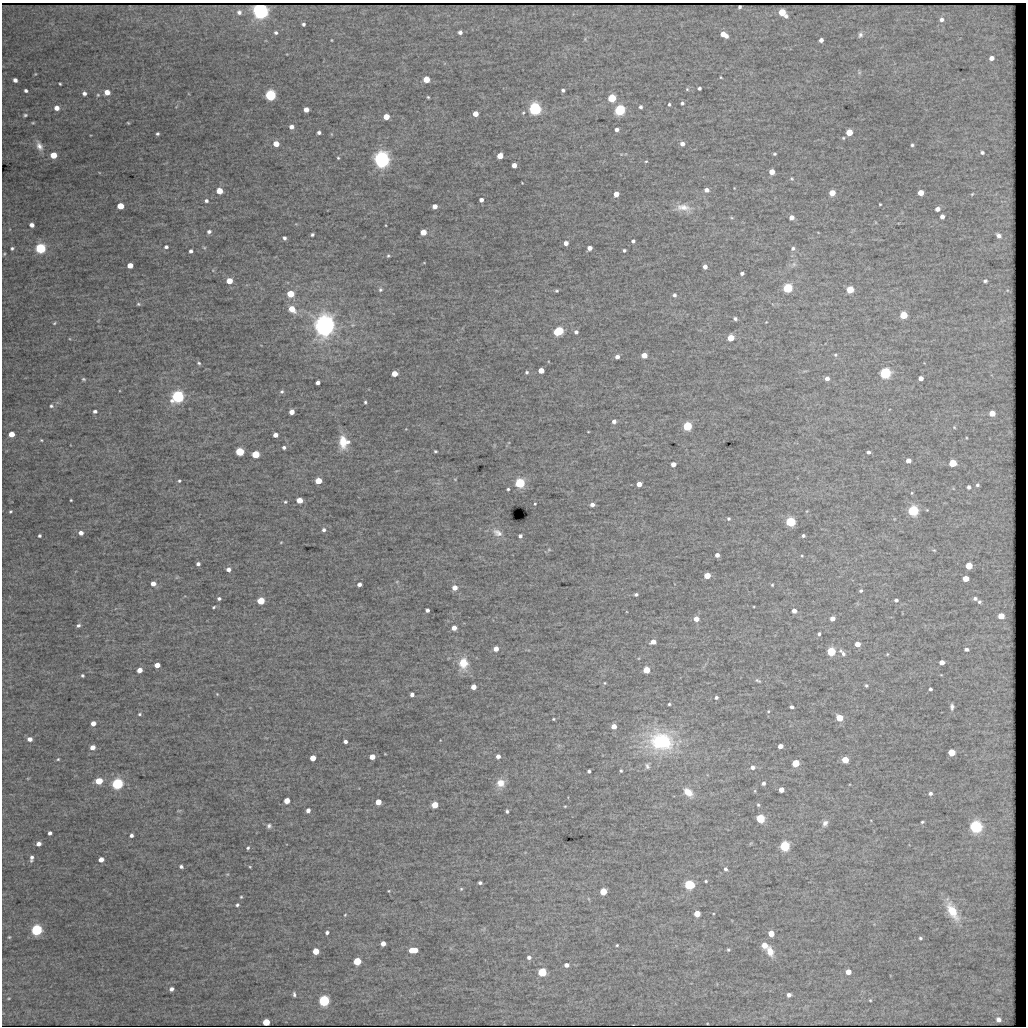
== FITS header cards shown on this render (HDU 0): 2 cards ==
NAXIS1  =                 1024 / length of data axis 1
NAXIS2  =                 1024 / length of data axis 2

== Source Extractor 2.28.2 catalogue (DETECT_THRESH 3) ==
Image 1024 x 1024 px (HDU 0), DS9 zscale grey, 1 PNG px = 1 image px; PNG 1028 x 1028 px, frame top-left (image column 1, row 1024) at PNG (2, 3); no overlay
Background 1020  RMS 3.5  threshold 10.5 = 3 sigma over >= 5 px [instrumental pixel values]
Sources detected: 320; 1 with non-positive FLUX_AUTO (blend fragments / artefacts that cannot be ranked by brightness) is not listed; the other 319 listed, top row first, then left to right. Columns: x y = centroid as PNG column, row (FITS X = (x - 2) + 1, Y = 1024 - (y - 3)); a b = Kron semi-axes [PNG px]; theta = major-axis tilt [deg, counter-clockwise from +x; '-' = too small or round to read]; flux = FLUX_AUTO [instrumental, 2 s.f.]
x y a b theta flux
260 11 5 5 - 240000
239 12 7 6 - 800
782 13 7 5 -44 6300
942 19 6 6 - 810
303 24 4 4 - 460
460 32 4 4 - 680
276 33 4 4 - 420
724 34 8 4 -32 2600
860 35 7 6 - 620
331 40 3 2 - 150
821 40 4 4 - 1100
991 58 4 4 - 1200
35 74 5 3 - 170
721 77 3 2 - 200
426 79 5 4 - 5300
15 80 4 4 - 780
60 84 3 2 - 250
699 88 3 3 - 470
687 89 5 4 - 300
563 90 4 3 - 540
26 91 4 3 - 490
107 92 5 4 - 2400
84 93 4 4 - 690
98 95 5 4 - 260
270 95 5 5 - 50000
428 97 3 3 - 230
612 98 5 5 - 14000
682 103 4 4 - 410
669 104 4 3 - 380
640 107 4 3 - 540
57 108 5 4 - 1600
535 109 5 5 - 91000
306 110 4 4 - 2000
620 110 5 5 - 47000
475 114 4 4 - 2700
25 115 4 3 - 360
386 117 4 4 - 3800
33 123 5 3 - 250
128 123 3 2 - 200
291 127 4 4 - 1200
617 130 4 4 - 730
849 132 5 4 - 5300
319 133 4 3 - 630
157 134 3 3 - 400
843 138 4 3 - 240
276 144 4 4 - 3400
682 144 5 5 - 1100
912 145 3 3 - 360
39 146 13 8 -66 1500
982 152 4 3 - 450
775 154 4 3 - 290
53 155 5 4 - 4800
500 156 4 4 - 3800
338 158 3 3 - 220
381 160 5 5 - 220000
646 161 4 4 - 240
514 165 4 4 - 1700
772 172 4 4 - 2900
792 178 5 4 - 270
707 190 6 5 - 1200
219 191 5 4 - 4400
832 193 5 4 - 4200
921 193 5 4 - 3000
616 194 4 4 - 2700
972 194 5 3 - 190
481 200 4 4 - 1100
206 201 6 5 - 630
880 204 3 2 - 210
120 206 5 4 - 5900
435 206 4 4 - 1600
683 207 25 10 -4 3000
937 209 4 4 - 1200
942 216 4 4 - 1000
791 217 4 4 - 1500
732 218 7 3 -19 280
32 225 4 4 - 1100
209 232 5 5 - 750
423 232 4 4 - 4200
312 235 3 3 - 390
999 235 6 5 - 960
284 238 4 3 - 520
633 241 4 4 - 580
566 243 4 4 - 1500
166 247 4 4 - 580
12 248 4 3 - 390
40 248 5 5 - 38000
590 248 4 4 - 1400
793 248 6 5 - 560
624 250 3 3 - 400
191 251 4 3 - 630
4 254 4 4 - 240
388 256 5 5 - 320
424 263 5 3 - 170
794 264 7 6 - 630
130 265 4 4 - 2800
705 267 4 4 - 1300
742 273 4 3 - 590
229 281 4 4 - 4800
985 281 5 4 - 430
788 288 5 5 - 31000
380 290 6 5 - 470
850 290 5 4 - 8700
557 291 5 4 - 310
290 294 5 4 - 7100
674 295 5 5 - 550
138 304 5 4 - 280
292 309 6 5 - 4700
903 315 5 5 - 9300
735 319 4 3 - 510
766 322 3 3 - 140
54 323 5 4 - 260
352 325 6 4 71 310
324 326 6 6 - 450000
559 331 6 5 - 23000
576 332 4 4 - 640
731 338 5 4 - 6100
644 355 4 4 - 3400
835 355 5 4 - 300
617 357 4 4 - 1000
199 363 5 4 - 330
541 370 4 4 - 3900
527 372 4 4 - 360
885 373 5 5 - 50000
394 374 4 4 - 3700
827 378 4 4 - 1100
921 378 4 4 - 1400
83 379 5 4 - 330
318 383 4 4 - 980
282 391 5 5 - 400
178 397 5 5 - 79000
365 402 4 3 - 340
51 406 6 5 - 480
95 411 4 3 - 620
292 412 4 4 - 2400
992 413 5 4 - 3200
614 421 4 4 - 790
687 426 5 5 - 24000
954 427 4 3 - 220
588 432 3 2 - 140
11 434 5 4 - 3100
275 435 4 4 - 1500
41 440 5 4 - 250
343 442 16 9 -85 4400
348 442 6 5 - 730
284 447 4 4 - 540
435 451 3 3 - 300
240 452 5 4 - 20000
868 452 4 3 - 610
255 454 5 4 - 13000
908 461 4 4 - 1600
953 463 5 4 - 9800
673 464 4 4 - 1900
179 481 4 3 - 300
318 481 5 4 - 6600
520 483 5 5 - 36000
639 484 4 4 - 2300
977 485 4 4 - 390
969 487 4 4 - 570
508 489 3 3 - 340
912 493 4 4 - 250
71 500 3 2 - 230
299 500 4 4 - 4500
285 502 4 4 - 290
535 504 4 3 - 210
592 505 4 4 - 950
927 510 4 4 - 180
10 511 5 4 - 340
913 511 5 5 - 41000
729 519 4 4 - 380
790 522 5 5 - 30000
324 530 5 5 - 650
81 533 5 5 - 1200
497 533 16 9 -28 2000
39 536 4 4 - 430
520 536 5 4 - 610
803 536 4 3 - 460
281 542 5 3 - 190
549 550 6 4 -1 310
934 550 5 4 - 250
717 555 4 4 - 1200
802 556 4 3 - 220
198 564 4 4 - 680
969 566 5 4 - 6500
228 570 5 4 - 1100
707 576 4 4 - 5100
966 579 5 4 - 4600
153 584 4 4 - 1900
359 584 4 4 - 940
772 585 4 3 - 250
455 588 5 5 - 2100
861 591 4 4 - 450
636 594 4 3 - 470
975 598 4 4 - 590
219 599 4 4 - 570
896 600 4 3 - 500
261 601 5 4 - 8800
979 602 4 3 - 360
214 607 5 3 - 300
427 610 4 4 - 720
794 611 5 4 - 1300
1001 616 5 4 - 3700
696 619 4 4 - 2500
832 619 4 4 - 1500
78 625 5 4 - 610
454 628 4 4 - 2000
819 634 4 3 - 430
653 642 5 4 - 1900
857 644 4 4 - 2300
496 649 4 4 - 2100
966 649 4 3 - 570
831 651 5 5 - 19000
842 653 12 5 -48 930
887 654 5 4 - 220
942 662 4 4 - 1800
463 663 14 11 -90 4600
157 665 4 4 - 2800
140 670 4 4 - 2100
646 670 5 4 - 6500
82 675 4 4 - 370
758 680 6 3 -24 320
604 683 4 3 - 210
866 685 3 3 - 300
473 687 4 4 - 2400
930 689 3 3 - 450
217 694 4 3 - 210
412 694 4 4 - 940
716 697 3 3 - 480
669 704 3 3 - 280
792 707 4 3 - 590
952 707 6 4 -87 560
768 711 3 3 - 190
140 714 5 4 - 350
839 718 5 4 - 6500
553 719 3 3 - 230
93 723 4 4 - 1800
614 726 4 4 - 2500
30 739 5 5 - 1200
661 741 25 18 -13 18000
345 742 4 3 - 770
780 746 4 4 - 1600
92 747 5 4 - 1700
952 752 5 5 - 6400
498 756 4 4 - 1100
372 757 4 4 - 2700
313 758 4 4 - 3500
58 759 5 4 - 240
845 760 5 4 - 5700
796 763 5 4 - 8400
647 766 7 5 -80 550
752 767 4 4 - 910
589 771 4 3 - 510
621 771 3 3 - 330
99 781 5 4 - 6600
501 783 10 9 - 2400
763 783 4 3 - 550
117 784 5 5 - 55000
781 790 4 4 - 1900
755 791 5 3 - 190
688 792 10 7 -39 2800
930 793 5 4 - 580
287 801 4 4 - 3200
378 802 4 4 - 4100
435 805 5 4 - 5700
758 805 4 3 - 280
565 806 4 3 - 190
308 810 4 4 - 1000
507 811 4 3 - 380
760 819 5 5 - 17000
922 822 4 3 - 310
825 823 9 7 58 1000
269 826 6 5 - 530
975 826 5 5 - 78000
50 833 4 3 - 690
131 835 4 3 - 620
38 844 4 4 - 1000
785 846 5 5 - 37000
248 848 3 3 - 320
31 858 6 3 82 680
101 859 4 4 - 1900
181 867 4 4 - 520
250 867 3 2 - 170
725 869 5 5 - 550
706 881 4 3 - 290
480 883 4 3 - 520
689 885 5 5 - 31000
461 889 5 4 - 270
389 891 4 3 - 180
603 892 5 4 - 7900
241 897 3 3 - 220
589 899 6 3 -70 240
237 905 3 3 - 340
952 911 19 9 -61 5500
697 914 5 4 - 4700
345 915 3 3 - 180
37 930 5 5 - 50000
327 932 4 3 - 540
771 934 5 4 - 3700
9 937 3 3 - 200
920 938 3 3 - 310
383 943 4 4 - 1900
617 945 3 3 - 240
764 945 5 5 - 2900
411 950 5 5 - 2600
415 950 4 4 - 2300
728 950 5 4 - 270
316 951 5 4 - 4700
770 951 11 7 -75 2500
529 957 5 5 - 710
357 961 5 5 - 11000
566 965 5 4 - 950
542 972 5 5 - 17000
848 972 4 4 - 2300
171 989 4 4 - 750
294 994 4 3 - 440
789 995 4 4 - 760
870 1000 4 4 - 210
324 1001 5 5 - 54000
998 1020 5 4 - 970
266 1022 5 4 - 3100
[1 non-positive-flux detection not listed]